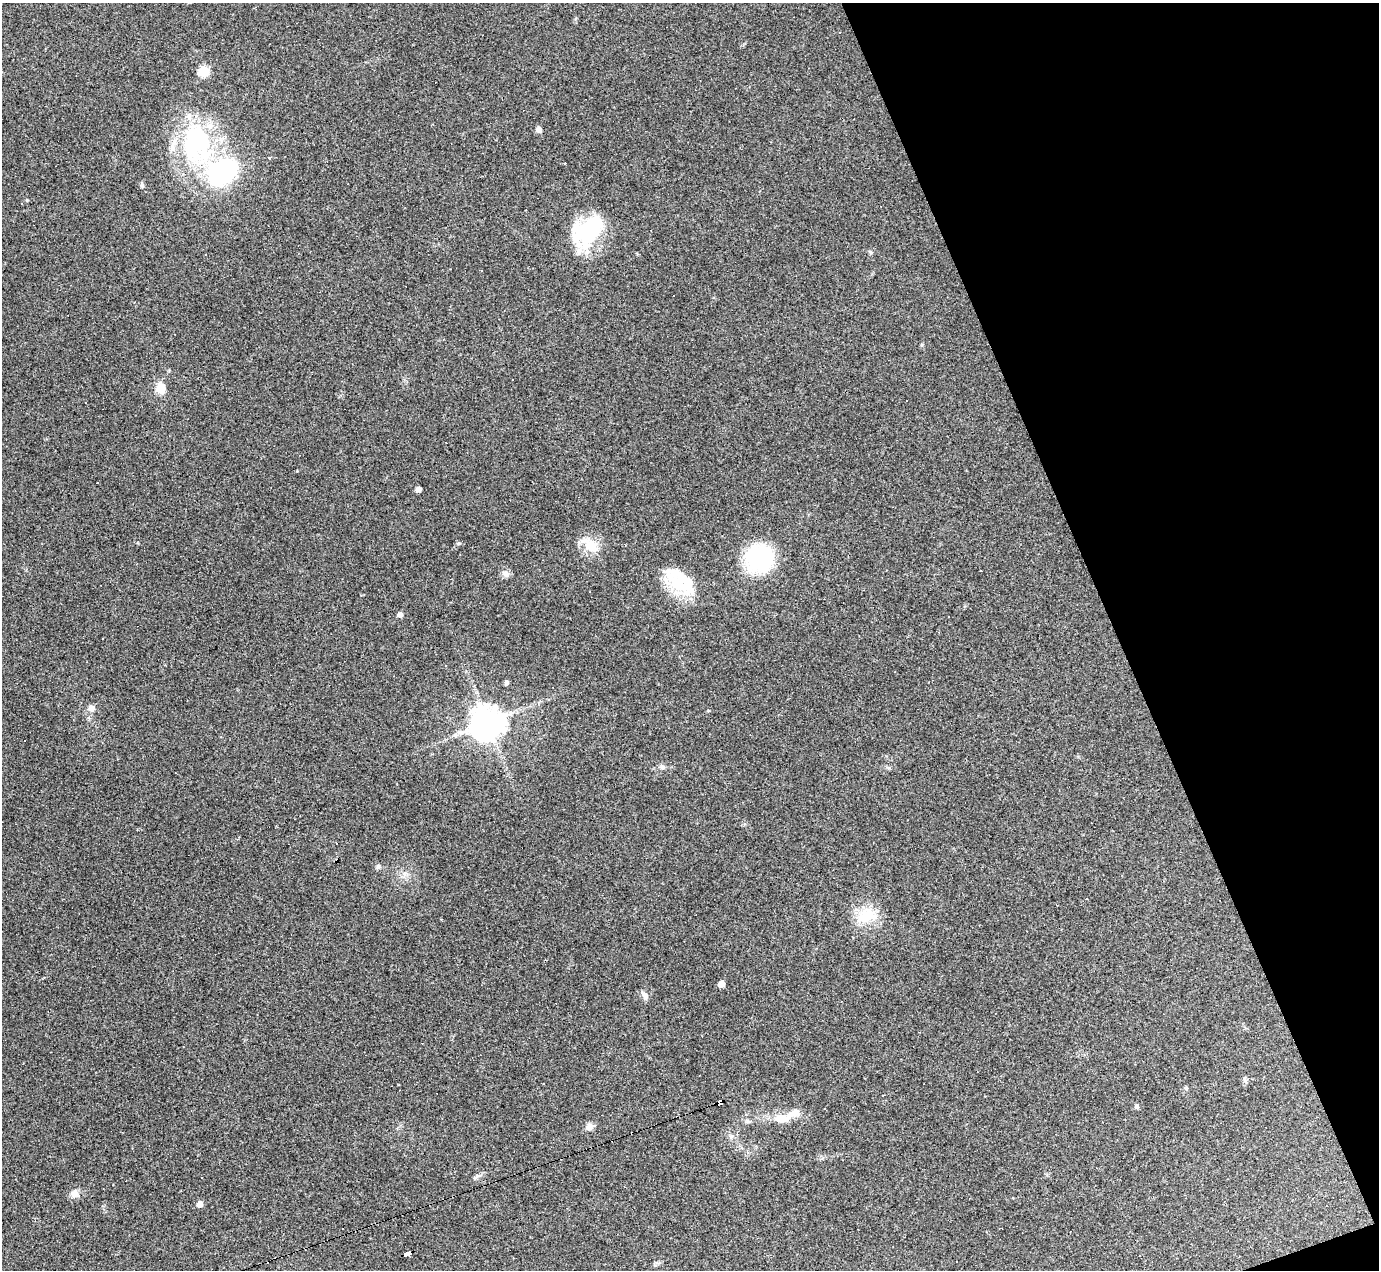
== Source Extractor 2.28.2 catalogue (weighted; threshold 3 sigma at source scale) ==
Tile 12 of 4 x 4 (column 4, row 3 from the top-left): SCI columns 4132-5508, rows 1545-2812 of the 5508 x 5495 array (HDU 1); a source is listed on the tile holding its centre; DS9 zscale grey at full resolution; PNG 1381 x 1272 px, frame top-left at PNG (2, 3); no overlay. Shown black and unused: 19% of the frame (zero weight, under 3 of 4 exposures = <1% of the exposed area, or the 3 px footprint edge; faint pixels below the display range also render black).
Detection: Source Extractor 2.28.2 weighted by HDU 2 'WHT'; one run over the whole footprint, this tile lists its part. Background 0.232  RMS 0.0082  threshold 0.0367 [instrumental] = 3 sigma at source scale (4.5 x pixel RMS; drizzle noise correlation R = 1.50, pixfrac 1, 0.05/0.05 arcsec/px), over >= 5 px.
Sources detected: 60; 2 inside a brighter object's white glare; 16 cosmic-ray / hot-pixel residue — not listed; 4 inside a brighter listed object's ellipse — not listed separately; the other 38 listed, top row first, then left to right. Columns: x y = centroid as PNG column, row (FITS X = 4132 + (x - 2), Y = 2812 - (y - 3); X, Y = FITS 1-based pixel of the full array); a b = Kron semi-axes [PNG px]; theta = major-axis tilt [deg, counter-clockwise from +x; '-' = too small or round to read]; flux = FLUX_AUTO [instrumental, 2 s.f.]
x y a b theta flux
203 71 6 6 - 41
539 130 6 5 - 3.4
196 143 56 40 -79 110
269 158 3 3 - 5.1
223 172 21 15 38 160
587 230 40 25 44 65
674 295 3 3 - 1.9
161 388 11 10 - 11
418 489 5 4 - 3.8
590 545 32 13 -38 15
759 558 22 20 25 98
980 571 3 2 - 1.1
505 573 10 7 -32 3.5
679 584 39 21 -44 33
400 615 5 5 - 3.4
948 616 3 2 - 0.79
103 638 3 3 - 8
506 682 5 5 - 2.1
548 699 4 3 - 0.76
91 708 8 7 - 3.8
487 723 11 10 - 1300
25 740 3 3 - 1.9
662 767 6 6 - 1.9
336 843 3 3 - 1.2
378 867 7 5 90 1.7
866 915 29 19 23 23
721 984 5 5 - 7
645 995 10 7 -65 3.2
1245 1080 10 3 -61 1.4
543 1083 3 2 - 0.74
1186 1088 5 5 - 1.1
720 1103 5 4 - 150
1137 1106 5 5 - 1.9
785 1119 30 13 7 14
590 1126 12 8 26 3.9
74 1193 11 9 17 5.1
200 1204 5 5 - 6.2
407 1254 7 4 17 76
Overlapping masked pixels (flux is a lower limit): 2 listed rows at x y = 720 1103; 407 1254
Unlisted compact peaks at least as high as the median listed source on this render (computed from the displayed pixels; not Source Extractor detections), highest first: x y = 459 543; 142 185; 477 1176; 922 345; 889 768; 731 1136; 870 252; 169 371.